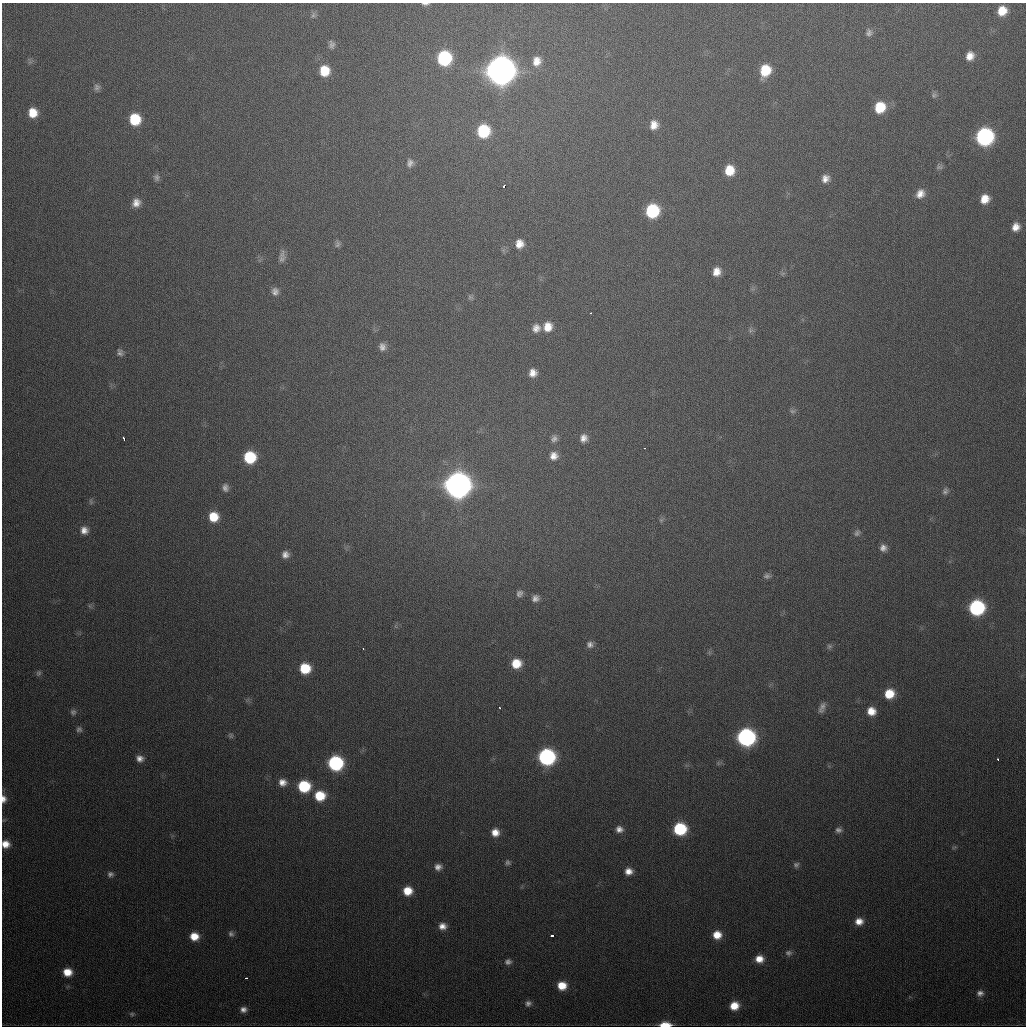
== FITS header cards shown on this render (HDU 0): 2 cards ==
NAXIS1  =                 1024
NAXIS2  =                 1024

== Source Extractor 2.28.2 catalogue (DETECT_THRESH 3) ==
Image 1024 x 1024 px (HDU 0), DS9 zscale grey, 1 PNG px = 1 image px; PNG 1028 x 1028 px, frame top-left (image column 1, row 1024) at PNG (2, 3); no overlay
Background 442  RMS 16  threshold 47.6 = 3 sigma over >= 5 px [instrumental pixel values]
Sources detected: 119; all 119 listed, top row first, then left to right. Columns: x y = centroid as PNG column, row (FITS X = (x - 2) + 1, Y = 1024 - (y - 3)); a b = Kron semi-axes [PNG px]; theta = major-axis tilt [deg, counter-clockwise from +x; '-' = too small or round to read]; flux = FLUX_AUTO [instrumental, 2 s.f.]
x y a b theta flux
425 4 9 3 -1 2.8e+03
1002 11 9 8 - 1.8e+04
313 15 9 7 69 3.3e+03
869 33 9 8 - 4.1e+03
332 45 11 8 -87 4.4e+03
970 56 10 9 - 1.1e+04
444 58 10 10 - 1.1e+05
537 61 12 11 - 1.2e+04
500 70 12 12 - 2.5e+06
765 70 12 9 69 3.4e+04
324 71 11 10 - 2.5e+04
97 87 8 8 - 3.6e+03
934 95 8 7 - 2.6e+03
880 107 11 10 - 3.3e+04
33 113 10 9 - 1.8e+04
135 119 10 9 - 4.2e+04
654 125 11 9 79 1.1e+04
483 131 11 10 - 6.6e+04
984 137 11 10 - 2.9e+05
410 163 11 9 82 5.9e+03
939 167 9 6 -1 2.8e+03
729 170 10 9 - 2.3e+04
156 177 9 8 - 3.7e+03
825 179 9 9 - 7.6e+03
504 186 3 3 - 3.1e+04
920 194 11 10 - 1.0e+04
985 199 9 8 - 1.4e+04
136 203 11 10 - 9.2e+03
652 211 10 9 - 8.9e+04
1016 227 8 7 - 8.7e+03
337 244 10 7 83 3.3e+03
519 244 11 10 - 1.1e+04
282 257 15 7 86 5.8e+03
716 272 10 9 - 1.1e+04
783 273 7 4 19 1.9e+03
275 291 9 8 - 5.5e+03
470 297 8 6 -15 2.8e+03
590 313 3 2 - 1.6e+03
548 327 11 10 - 1.5e+04
536 328 11 10 - 8.3e+03
750 330 7 7 - 2.9e+03
382 347 10 8 -84 6.0e+03
120 352 10 7 -64 3.9e+03
533 373 8 8 - 8.7e+03
792 411 8 6 -1 3.0e+03
583 438 9 8 - 6.9e+03
124 439 4 2 - 2.5e+03
554 439 9 8 - 4.2e+03
644 448 3 2 - 2.3e+03
554 456 10 9 - 8.3e+03
250 457 9 9 - 5.7e+04
457 485 11 11 - 1.6e+06
225 488 9 7 -80 4.9e+03
945 491 10 7 69 3.6e+03
91 502 8 5 -83 2.2e+03
213 517 10 9 - 2.3e+04
661 520 6 5 - 1.9e+03
84 530 10 10 - 8.5e+03
857 533 10 7 55 3.4e+03
883 548 9 8 - 5.9e+03
285 555 8 8 - 6.3e+03
767 576 9 7 9 3.6e+03
519 593 9 8 - 4.2e+03
535 598 9 8 - 5.5e+03
90 606 7 4 -71 1.7e+03
977 608 10 9 - 1.7e+05
590 644 9 8 - 4.6e+03
829 646 7 7 - 2.7e+03
363 648 3 2 - 2.0e+03
516 663 9 8 - 2.2e+04
305 668 9 9 - 3.5e+04
38 673 8 7 - 2.7e+03
889 694 9 8 - 2.3e+04
499 707 3 3 - 1.6e+03
822 708 14 7 69 5.4e+03
871 711 8 8 - 1.3e+04
73 712 8 8 - 3.1e+03
79 729 8 7 - 3.1e+03
231 735 7 7 - 2.4e+03
746 737 10 10 - 3.3e+05
547 757 10 10 - 2.4e+05
140 758 8 7 - 6.3e+03
998 759 3 2 - 1.7e+03
335 763 10 9 - 1.5e+05
718 763 6 5 - 2.0e+03
282 782 9 9 - 8.4e+03
304 786 10 9 - 6.0e+04
320 796 10 9 - 3.1e+04
4 799 10 7 -88 6.9e+03
619 829 8 7 - 6.1e+03
680 829 9 9 - 8.0e+04
838 830 8 7 - 3.7e+03
495 832 8 8 - 1.0e+04
5 844 8 8 - 1.1e+04
954 847 8 3 13 1.5e+03
508 862 7 6 - 2.7e+03
796 865 8 7 - 3.0e+03
438 867 8 7 - 6.0e+03
628 871 8 7 - 8.6e+03
110 874 8 8 - 3.9e+03
408 891 8 8 - 1.9e+04
859 921 9 8 - 9.9e+03
442 926 9 8 - 8.0e+03
231 934 8 7 - 3.3e+03
553 935 3 3 - 8.1e+03
717 935 9 8 - 1.5e+04
194 936 9 8 - 1.6e+04
788 953 9 8 - 3.7e+03
759 959 9 8 - 1.2e+04
508 962 8 7 - 4.0e+03
67 972 9 8 - 1.7e+04
246 978 3 2 - 3.5e+03
562 986 9 8 - 1.9e+04
980 993 9 8 - 5.1e+03
528 1003 8 7 - 3.9e+03
734 1006 9 8 - 1.7e+04
243 1009 7 6 - 5.1e+03
132 1014 8 6 -16 2.5e+03
665 1025 10 4 2 1.9e+04
At the frame edge (FLAGS 8, measured only in part): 4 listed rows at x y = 425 4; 4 799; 5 844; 665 1025